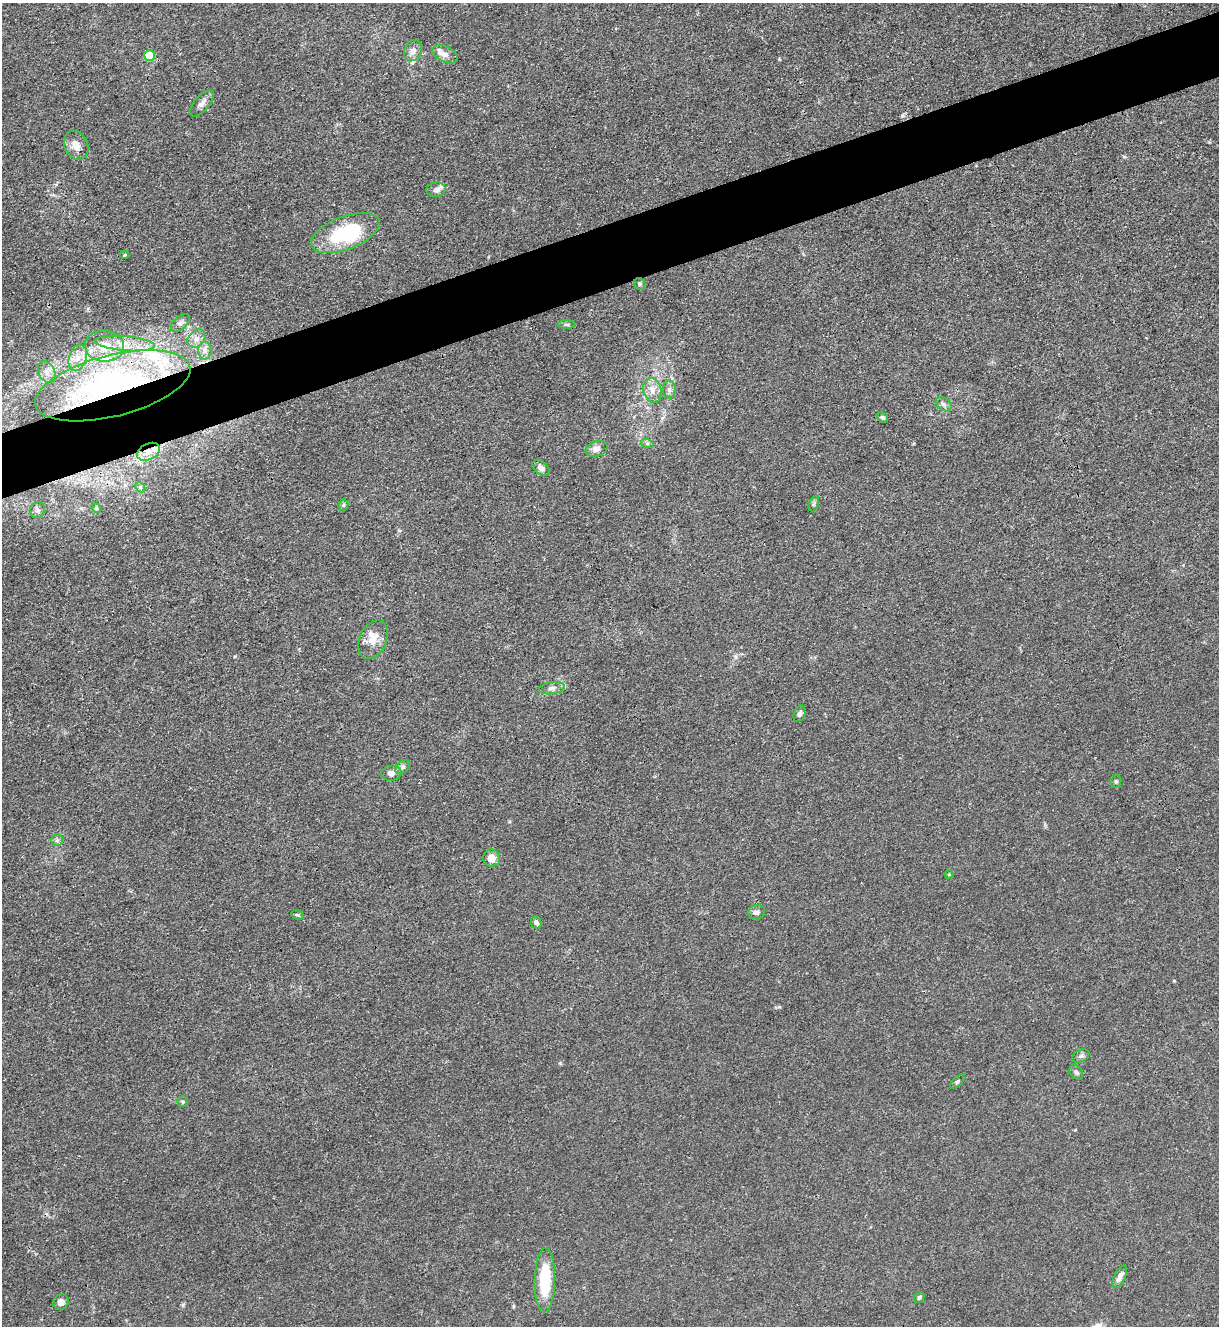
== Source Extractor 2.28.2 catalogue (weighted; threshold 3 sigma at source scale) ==
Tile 10 of 4 x 4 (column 2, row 3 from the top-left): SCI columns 1364-2580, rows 1329-2652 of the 5287 x 5305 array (HDU 1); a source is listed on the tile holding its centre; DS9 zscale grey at full resolution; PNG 1221 x 1328 px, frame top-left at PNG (2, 3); each listed source drawn as its Kron ellipse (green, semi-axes under 4 px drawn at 4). Shown black and unused: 5% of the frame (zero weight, under 3 of 4 exposures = <1% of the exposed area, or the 3 px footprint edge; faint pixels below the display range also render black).
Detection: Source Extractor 2.28.2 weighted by HDU 2 'WHT'; one run over the whole footprint, this tile lists its part. Background 0.0279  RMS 0.0026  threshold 0.0119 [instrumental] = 3 sigma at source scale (4.5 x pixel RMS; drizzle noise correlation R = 1.50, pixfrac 1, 0.05/0.05 arcsec/px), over >= 5 px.
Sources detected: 63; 12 inside a brighter listed object's ellipse — not listed separately; the other 51 listed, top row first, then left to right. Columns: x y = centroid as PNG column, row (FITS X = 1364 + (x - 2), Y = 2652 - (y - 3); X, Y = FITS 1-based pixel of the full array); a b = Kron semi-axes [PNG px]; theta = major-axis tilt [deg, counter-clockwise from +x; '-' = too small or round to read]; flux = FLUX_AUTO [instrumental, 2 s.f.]
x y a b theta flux
413 51 11 8 66 1.5
445 54 14 7 -24 1.4
149 56 5 5 - 12
202 104 16 7 48 1.4
76 145 15 11 -66 2.7
436 190 9 7 10 1.3
345 233 36 16 20 22
125 255 4 3 - 0.3
640 284 6 5 - 0.53
180 323 11 6 41 0.93
566 324 8 4 0 0.52
196 339 10 7 44 1.5
125 344 30 7 -5 4.2
104 346 19 15 -6 6
205 350 9 6 90 1.2
78 358 14 8 73 2.5
47 372 11 8 -61 2
113 386 80 30 14 85
652 390 12 9 -77 2.3
669 390 9 6 90 0.94
944 404 9 6 -39 0.9
883 418 6 4 -44 0.5
647 443 6 4 -19 0.49
597 449 11 7 19 1.5
148 452 12 8 27 2.1
541 468 10 6 -38 1.3
140 487 6 4 -46 0.42
814 504 8 4 70 0.49
343 505 5 5 - 0.4
96 508 5 4 - 0.33
37 510 8 7 - 0.89
373 640 20 13 66 3.5
552 688 13 6 8 1.2
800 714 9 5 68 0.74
403 767 8 5 40 0.77
391 773 10 7 10 1.6
1116 781 7 5 77 0.53
57 840 6 5 - 0.6
492 858 8 8 - 2.2
949 874 4 4 - 0.25
757 912 8 7 - 1.1
297 915 6 4 -19 0.36
536 922 6 5 - 0.98
1081 1056 9 6 27 0.64
1076 1072 8 6 -52 0.64
957 1081 9 4 45 0.43
183 1102 5 5 - 0.43
1120 1277 12 5 63 1.8
545 1280 32 10 89 12
919 1297 6 5 - 0.49
61 1302 8 7 - 1.4
Overlapping masked pixels (flux is a lower limit): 2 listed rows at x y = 113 386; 148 452